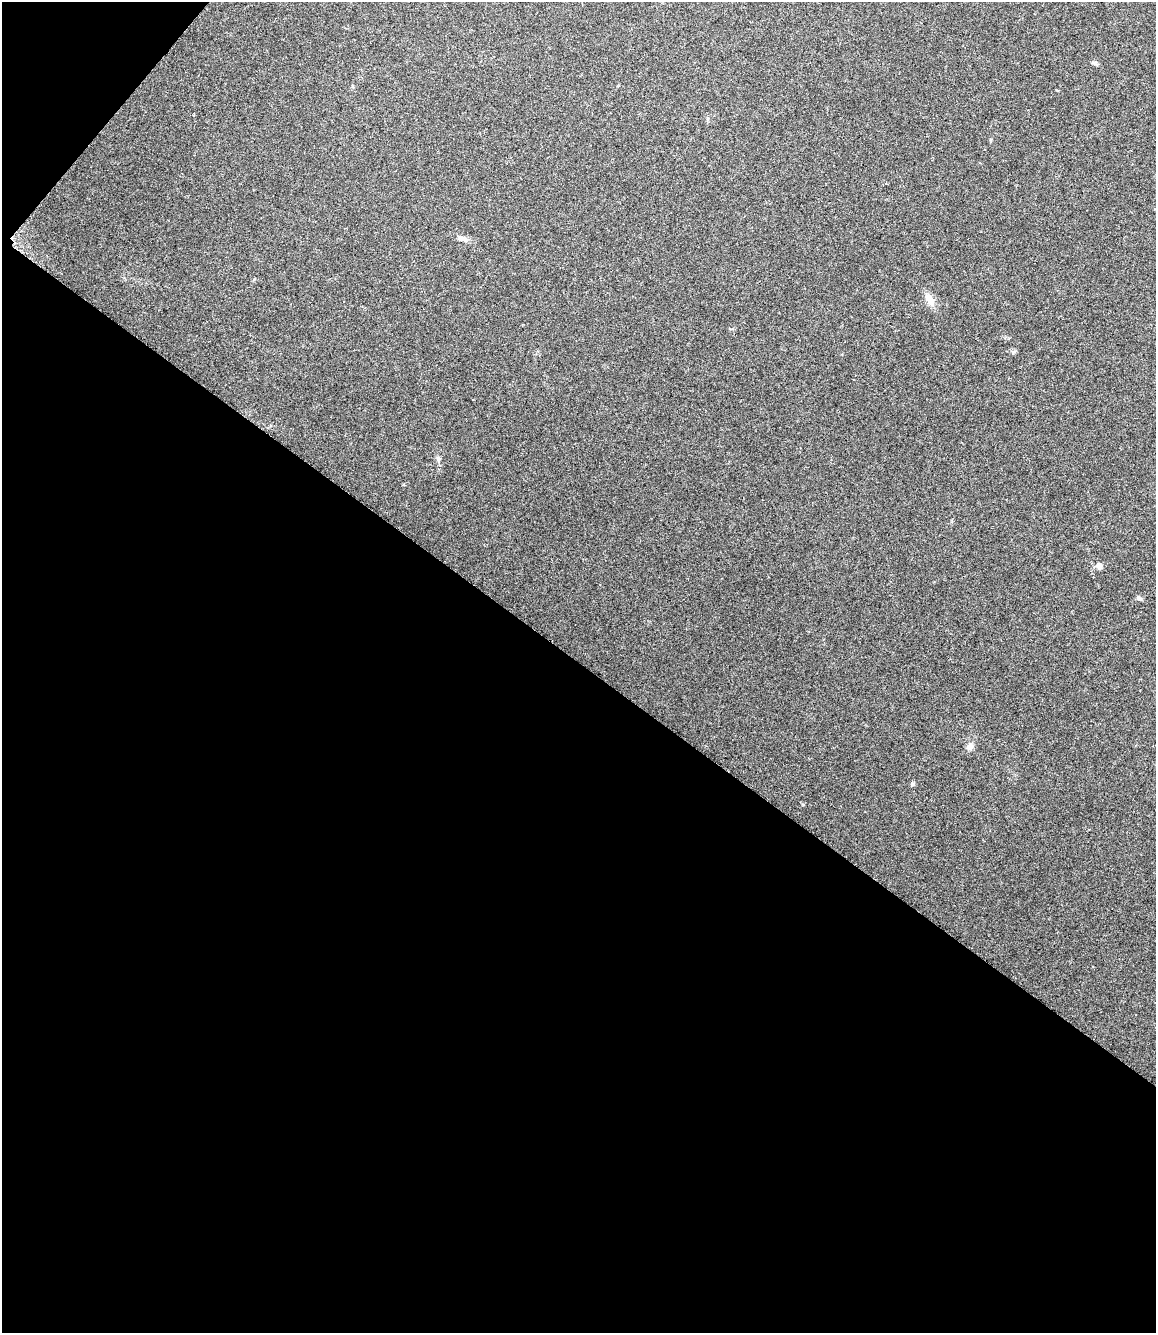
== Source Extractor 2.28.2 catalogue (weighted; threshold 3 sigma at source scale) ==
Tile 5 of 4 x 3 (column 1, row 2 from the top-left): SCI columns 8-1161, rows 1561-2891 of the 4633 x 4420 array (HDU 1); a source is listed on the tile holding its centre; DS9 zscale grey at full resolution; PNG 1158 x 1335 px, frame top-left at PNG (2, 2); no overlay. Shown black and unused: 52% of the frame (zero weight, under 3 of 6 exposures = <1% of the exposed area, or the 3 px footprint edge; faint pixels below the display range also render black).
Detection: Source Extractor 2.28.2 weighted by HDU 2 'WHT'; one run over the whole footprint, this tile lists its part. Background 0.0673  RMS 0.0061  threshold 0.025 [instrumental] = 3 sigma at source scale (4.09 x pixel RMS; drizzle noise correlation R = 1.36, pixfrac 0.8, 0.0396/0.0396 arcsec/px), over >= 5 px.
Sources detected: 9; all 9 listed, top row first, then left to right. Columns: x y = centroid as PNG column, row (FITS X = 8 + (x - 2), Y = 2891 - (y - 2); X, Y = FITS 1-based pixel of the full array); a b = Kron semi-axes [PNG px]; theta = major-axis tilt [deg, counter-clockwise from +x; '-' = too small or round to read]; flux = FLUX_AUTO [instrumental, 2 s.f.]
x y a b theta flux
1095 63 8 5 -27 1.1
1057 90 4 3 - 0.44
463 239 13 6 -13 3.5
929 300 20 9 -59 5.5
438 459 7 6 - 1.6
1099 566 8 7 - 2.4
1139 598 8 5 -57 1.2
970 746 10 8 84 2.7
912 784 6 4 18 1.1